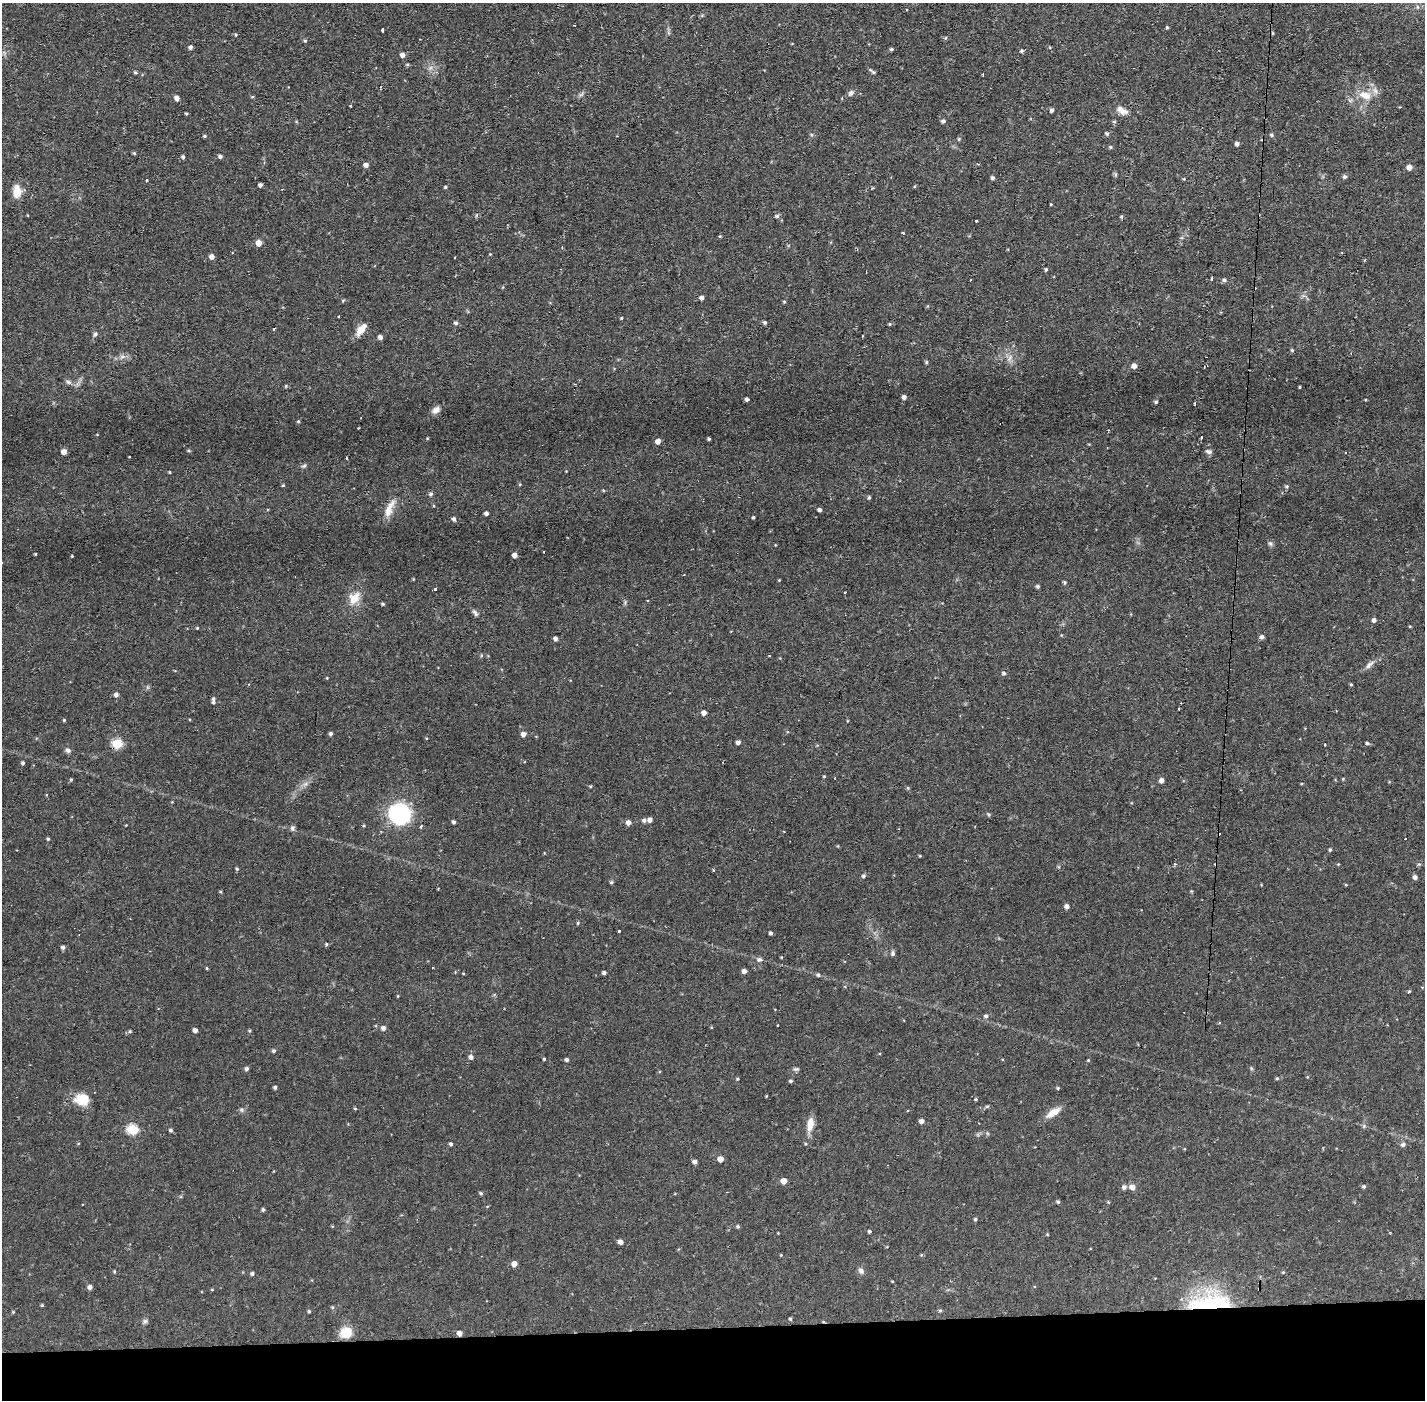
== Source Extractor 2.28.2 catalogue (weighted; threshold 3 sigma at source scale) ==
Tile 8 of 3 x 3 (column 2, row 3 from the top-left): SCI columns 1423-2845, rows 54-1451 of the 4267 x 4300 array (HDU 1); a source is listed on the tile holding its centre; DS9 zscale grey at full resolution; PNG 1427 x 1402 px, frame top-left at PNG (2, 3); no overlay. Shown black and unused: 5% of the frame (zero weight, under 2 of 3 exposures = <1% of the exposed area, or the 3 px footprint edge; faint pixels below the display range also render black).
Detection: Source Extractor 2.28.2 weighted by HDU 2 'WHT'; one run over the whole footprint, this tile lists its part. Background 0.0582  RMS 0.006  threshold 0.0272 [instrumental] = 3 sigma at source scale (4.5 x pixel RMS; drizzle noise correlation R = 1.50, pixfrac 1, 0.05/0.05 arcsec/px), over >= 5 px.
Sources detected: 238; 11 cosmic-ray / hot-pixel residue — not listed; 1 inside a brighter listed object's ellipse — not listed separately; the other 226 listed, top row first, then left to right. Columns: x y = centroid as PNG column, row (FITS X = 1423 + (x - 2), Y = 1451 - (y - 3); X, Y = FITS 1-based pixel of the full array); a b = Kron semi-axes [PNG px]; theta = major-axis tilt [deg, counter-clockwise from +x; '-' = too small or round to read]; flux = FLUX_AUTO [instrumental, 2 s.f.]
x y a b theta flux
1167 27 4 4 - 0.74
383 30 3 3 - 9.8
236 34 4 4 - 0.63
945 38 5 3 - 0.6
305 41 5 4 - 0.8
190 47 4 4 - 1.6
891 49 4 3 - 0.97
1021 51 5 4 - 1
402 55 5 4 - 2.7
407 65 5 4 - 0.81
872 71 10 3 -35 1.1
135 72 5 4 - 0.89
983 74 3 2 - 0.44
851 93 8 6 44 1.8
1364 95 19 9 -24 7.2
252 97 5 3 - 0.52
177 98 5 4 - 2.6
351 106 3 3 - 0.95
1052 110 4 4 - 1.5
1122 111 17 8 -29 4.3
186 114 4 3 - 0.61
943 121 5 4 - 1.3
1114 122 5 4 - 0.77
1107 134 5 4 - 1.1
811 135 5 4 - 0.87
1271 135 5 4 - 1
204 136 4 4 - 0.79
959 139 5 4 - 0.73
1237 144 4 4 - 1.8
1110 147 5 4 - 0.78
134 153 4 4 - 0.64
220 156 5 4 - 1.5
183 157 5 4 - 1.1
366 165 5 4 - 2.8
1409 167 5 5 - 3.6
1344 177 6 5 - 1.1
992 178 4 4 - 1.4
146 180 3 3 - 1.2
260 185 4 3 - 1.7
445 187 4 4 - 0.69
17 192 14 9 88 7.7
1051 204 3 3 - 0.45
777 216 5 4 - 1.1
1121 217 5 3 - 0.7
976 221 3 3 - 1.1
258 243 5 5 - 5.5
490 254 3 3 - 0.44
212 256 5 4 - 3
455 257 3 2 - 0.99
1046 269 4 3 - 0.8
1212 278 3 3 - 1.8
1224 280 5 4 - 1.1
702 298 4 4 - 1.8
343 300 5 3 - 0.6
784 301 5 3 - 0.56
621 318 4 3 - 0.46
456 323 5 5 - 1.2
765 323 5 4 - 1.1
890 324 4 4 - 0.63
274 329 3 3 - 1.4
361 329 15 7 52 6.4
95 334 6 5 - 1.1
380 337 4 4 - 2.3
1292 350 4 4 - 0.77
123 356 8 4 19 1.6
926 362 5 4 - 0.77
1134 366 5 5 - 2.8
68 382 7 5 -18 1.6
1300 387 3 2 - 0.47
904 397 4 4 - 2.2
747 399 4 3 - 1.5
1365 400 4 2 - 0.48
1156 402 4 4 - 0.96
436 410 11 8 36 3
298 421 4 4 - 0.65
1201 437 3 3 - 1.5
709 439 3 3 - 0.88
658 441 5 5 - 2.9
1208 451 9 5 -20 1.5
64 452 5 4 - 3.5
304 466 7 5 37 1.1
169 472 4 3 - 0.49
520 484 5 3 - 0.49
283 485 4 4 - 0.61
1286 486 5 5 - 1.1
603 490 4 3 - 0.62
431 494 6 5 - 1.3
869 498 5 4 - 0.78
389 509 27 9 68 6.7
819 510 4 3 - 1.5
486 513 4 3 - 1.6
753 517 3 3 - 0.85
454 519 5 4 - 1.5
1270 543 7 5 -53 1.2
35 554 4 3 - 0.44
514 555 4 4 - 3
72 556 3 3 - 0.47
779 580 3 3 - 0.43
1064 582 4 4 - 0.93
1037 586 4 4 - 1
435 589 3 3 - 2.3
354 598 15 13 62 8.5
383 604 4 3 - 0.79
475 613 10 5 -53 1.4
1374 620 4 4 - 2
197 628 3 3 - 0.5
1262 637 5 4 - 1.8
555 639 4 4 - 1.9
1369 665 15 5 42 2.6
1004 673 5 4 - 1.3
327 678 3 3 - 0.43
1351 684 4 4 - 0.58
116 695 4 4 - 1.9
213 701 7 3 87 2.2
704 713 5 5 - 2.5
64 720 4 3 - 0.58
331 733 4 4 - 1.3
523 734 5 4 - 3.1
738 742 4 4 - 1.9
1367 743 5 4 - 0.88
117 744 5 5 - 25
1325 744 3 3 - 1.1
68 750 7 5 -18 1.6
23 763 4 4 - 1.1
71 779 4 3 - 0.74
1343 779 4 3 - 0.53
1161 780 5 4 - 2.5
305 784 7 4 18 1.5
590 786 4 3 - 0.6
908 788 5 3 - 0.62
399 814 20 19 - 55
989 814 6 4 -22 0.81
644 820 5 5 - 1.5
650 820 5 4 - 2.5
454 822 3 3 - 1.4
628 822 5 5 - 2.5
421 827 3 3 - 1.7
292 828 7 6 - 1.4
48 839 4 4 - 0.7
1330 849 5 3 - 0.81
920 856 4 3 - 0.56
1175 864 4 4 - 0.81
1338 864 3 3 - 0.45
1419 864 6 4 41 0.77
237 869 5 4 - 0.77
863 876 4 4 - 1.1
1415 877 5 4 - 2
611 882 4 4 - 0.99
1346 885 4 3 - 0.48
220 892 4 3 - 0.66
1067 906 5 4 - 2.2
578 923 5 4 - 0.68
618 932 3 3 - 3.7
770 933 3 3 - 1.4
326 944 4 4 - 0.77
63 947 4 4 - 1.5
893 953 6 5 - 1.3
759 960 8 6 3 1.6
207 968 4 3 - 0.5
744 971 5 5 - 1.9
463 973 4 3 - 0.42
604 973 4 3 - 1.3
818 975 5 4 - 0.94
1409 992 5 3 - 0.73
398 996 4 3 - 0.42
986 1016 5 5 - 1.3
383 1028 5 5 - 2
195 1030 4 4 - 2.6
249 1031 5 3 - 0.58
274 1051 5 4 - 1.1
471 1057 5 5 - 2.1
544 1059 3 3 - 0.65
567 1060 4 4 - 1.3
1251 1068 6 4 -72 0.68
246 1069 5 4 - 1.3
796 1069 8 5 9 1.1
1277 1078 4 4 - 0.7
738 1079 4 3 - 0.6
791 1081 4 3 - 1.1
275 1087 3 3 - 1
1058 1088 4 4 - 0.61
976 1099 4 3 - 0.76
82 1100 17 13 -6 12
987 1106 6 4 19 0.75
355 1109 4 3 - 0.65
242 1110 6 5 - 1.1
1053 1113 19 8 32 6.4
922 1121 5 4 - 2.5
810 1124 15 8 80 6.9
1364 1126 5 5 - 0.85
132 1129 6 5 - 40
170 1130 5 4 - 1
451 1144 4 4 - 1.2
1403 1144 6 6 - 1.4
720 1159 4 4 - 4.7
695 1162 5 4 - 1.8
784 1181 5 4 - 5.8
1124 1187 6 5 - 1.7
1132 1187 7 6 - 2.8
1364 1187 5 4 - 1
481 1193 5 4 - 0.84
1058 1201 4 3 - 0.96
1108 1202 4 3 - 0.54
263 1209 4 3 - 0.98
975 1219 4 4 - 0.73
738 1226 4 4 - 0.92
869 1231 4 3 - 0.99
620 1242 4 4 - 2.7
781 1255 4 4 - 0.43
514 1264 4 4 - 4.4
114 1271 5 3 - 0.64
861 1271 8 6 -50 1.9
252 1273 4 4 - 1.2
892 1281 4 2 - 0.39
90 1287 5 4 - 2.1
212 1290 4 3 - 0.47
1208 1304 54 18 9 48
42 1305 3 3 - 0.61
332 1307 5 4 - 0.69
940 1310 4 4 - 0.76
309 1311 4 4 - 0.73
13 1312 4 4 - 0.52
790 1319 4 3 - 0.69
145 1321 8 6 44 1.3
346 1333 12 11 - 10
459 1333 5 4 - 2.9
Overlapping masked pixels (flux is a lower limit): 3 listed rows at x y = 117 744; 1208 1304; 459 1333